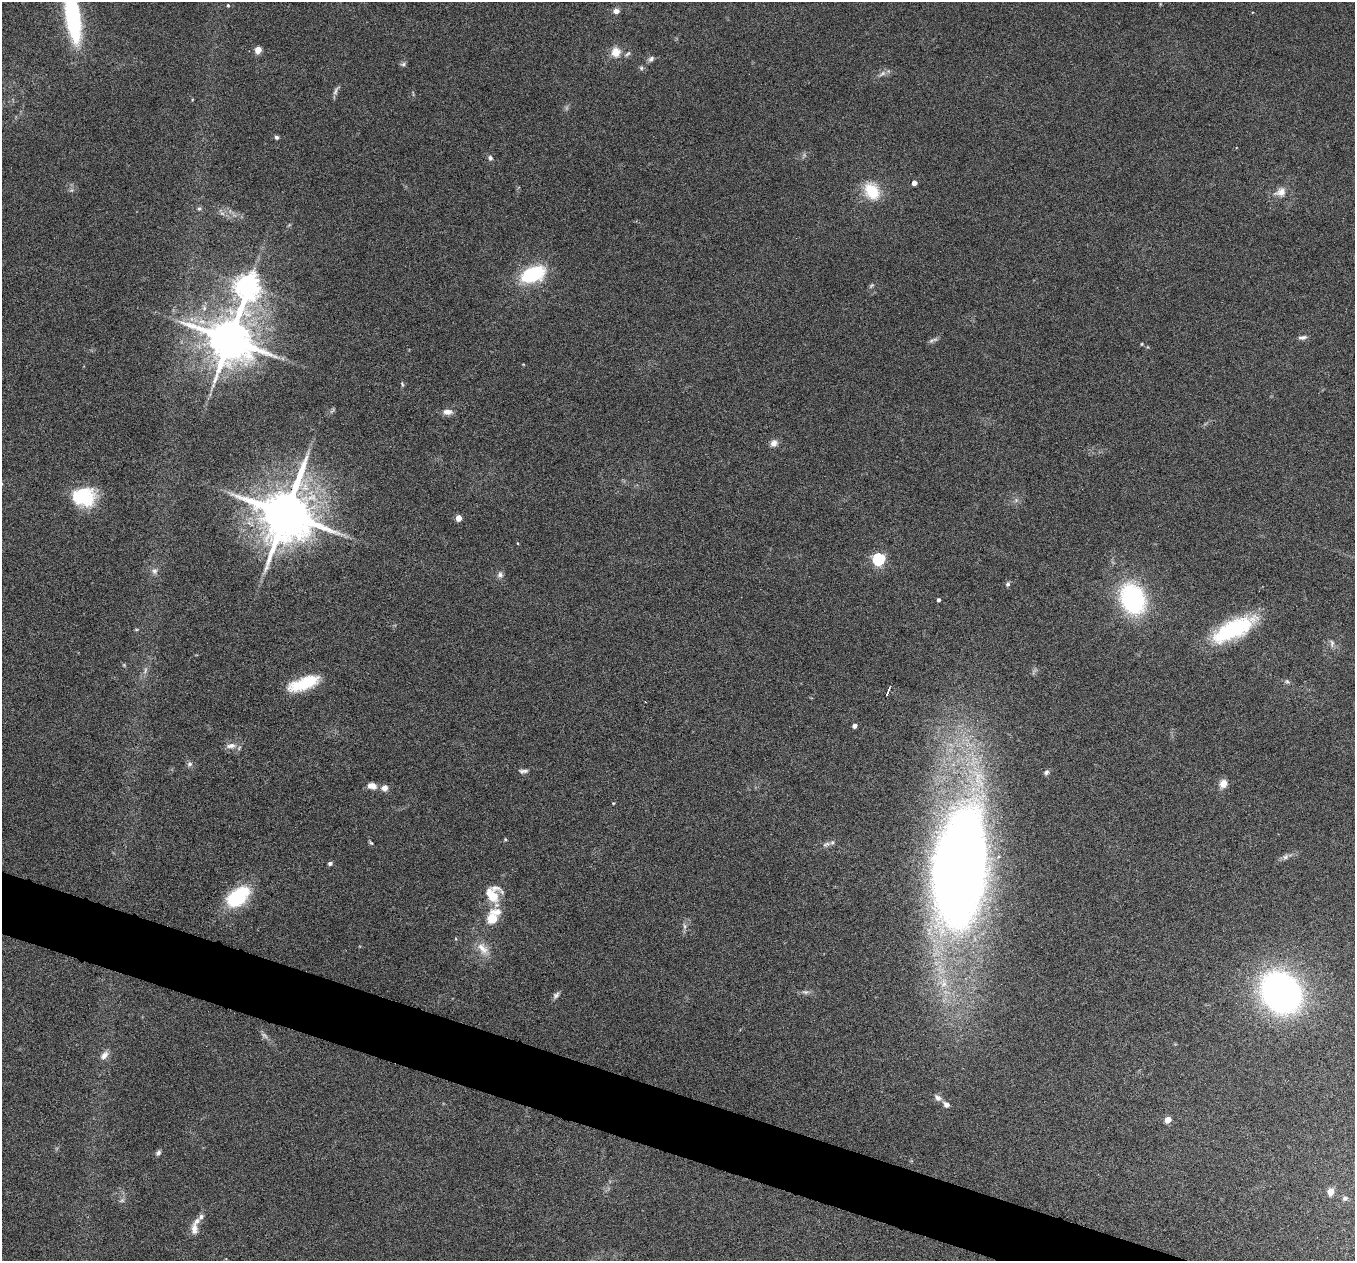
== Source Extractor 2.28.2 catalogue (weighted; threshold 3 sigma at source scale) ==
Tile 6 of 4 x 4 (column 2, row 2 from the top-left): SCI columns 1357-2709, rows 2781-4039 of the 5417 x 5429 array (HDU 1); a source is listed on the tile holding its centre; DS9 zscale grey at full resolution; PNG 1357 x 1263 px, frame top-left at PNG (2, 2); no overlay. Shown black and unused: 4% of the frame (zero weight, under 4 of 8 exposures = <1% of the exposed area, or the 3 px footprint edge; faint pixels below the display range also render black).
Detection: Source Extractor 2.28.2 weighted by HDU 2 'WHT'; one run over the whole footprint, this tile lists its part. Background 0.0761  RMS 0.0044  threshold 0.018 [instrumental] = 3 sigma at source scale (4.09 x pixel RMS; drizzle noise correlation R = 1.36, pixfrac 0.8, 0.05/0.05 arcsec/px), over >= 5 px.
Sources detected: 85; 5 too faint to see at this stretch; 2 inside a brighter object's white glare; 1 cosmic-ray / hot-pixel residue — not listed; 3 inside a brighter listed object's ellipse — not listed separately; the other 74 listed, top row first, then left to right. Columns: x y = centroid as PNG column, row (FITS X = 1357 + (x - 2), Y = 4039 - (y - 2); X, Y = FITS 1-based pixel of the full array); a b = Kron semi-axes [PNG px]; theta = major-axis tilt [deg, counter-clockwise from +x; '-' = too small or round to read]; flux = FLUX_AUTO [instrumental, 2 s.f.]
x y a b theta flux
228 5 4 3 - 0.47
616 11 7 6 - 2.1
73 17 58 15 -82 46
258 50 5 4 - 7.4
616 52 12 11 - 4.7
651 59 8 6 48 1.2
403 64 7 5 11 0.85
641 68 6 5 - 0.74
882 74 12 4 36 1.4
335 91 13 5 69 1.3
276 137 5 5 - 0.85
490 158 7 5 -70 1
914 183 4 4 - 2.5
872 191 21 16 -56 12
1280 192 16 11 21 4
199 209 6 6 - 0.85
533 274 21 12 22 31
872 285 7 4 31 0.65
247 286 10 8 79 370
1302 337 11 5 8 1.3
230 340 13 12 - 2100
931 340 8 4 19 0.93
1142 344 4 3 - 0.4
402 384 6 3 -55 0.49
332 411 11 3 49 0.67
447 412 12 7 -3 2.6
774 443 9 8 - 2.2
85 499 26 19 8 17
1016 500 5 5 - 0.86
286 513 15 13 76 2900
458 518 4 4 - 5.2
878 559 6 5 - 60
154 571 9 8 - 1.6
500 575 8 7 - 1.4
1008 584 7 6 - 0.89
1133 599 27 21 -65 55
938 600 4 3 - 0.95
1233 629 51 18 26 36
1332 643 11 5 89 1.3
1287 681 6 5 - 0.79
304 683 36 13 20 15
888 692 10 3 68 2.2
854 726 4 4 - 2.1
231 746 14 7 9 2.6
190 764 7 7 - 1.2
523 771 13 5 4 1.3
1046 772 7 6 - 1.1
1223 784 10 8 64 3.6
372 786 11 7 -14 3
384 788 8 7 - 2.3
613 803 3 3 - 0.4
505 839 4 4 - 0.47
371 843 6 4 -52 0.58
826 844 13 6 19 1.7
1285 857 9 7 33 1.4
330 863 5 5 - 0.93
959 868 96 40 84 700
492 895 18 13 -39 9.6
238 897 22 13 44 33
492 918 12 11 - 7.3
684 926 7 4 -71 0.86
483 948 20 11 -50 4.9
805 992 7 6 - 1
1281 992 30 24 -53 180
556 995 10 6 43 1.2
104 1055 14 8 48 2.5
938 1098 11 8 -32 1.8
946 1104 8 6 -33 2
1168 1120 5 4 - 7.2
158 1153 7 5 58 1
1331 1192 5 4 - 7.2
1345 1198 7 6 - 1.1
201 1217 7 6 - 1.3
194 1229 15 9 -88 3
Isophote crosses this tile's border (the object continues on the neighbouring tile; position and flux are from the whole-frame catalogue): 1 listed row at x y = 73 17